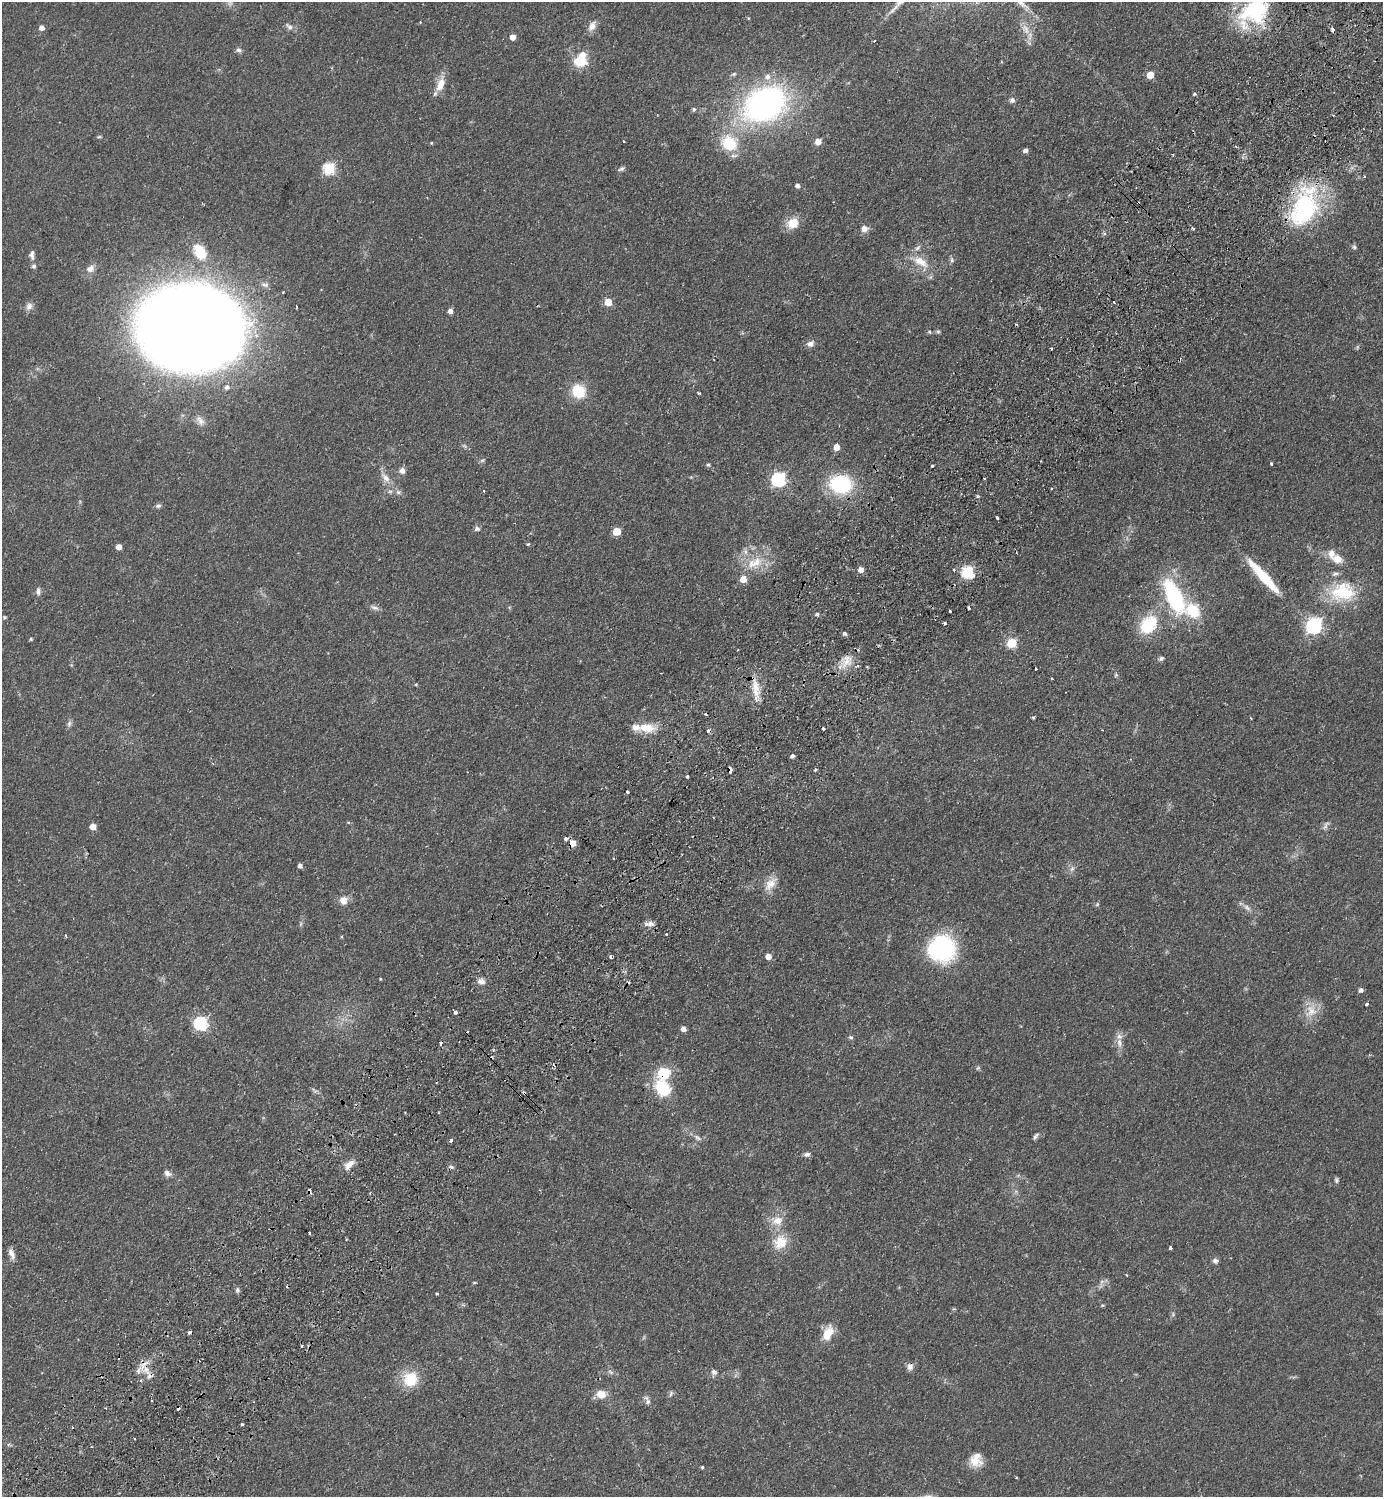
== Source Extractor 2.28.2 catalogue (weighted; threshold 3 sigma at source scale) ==
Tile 7 of 4 x 4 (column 3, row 2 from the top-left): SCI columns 2966-4346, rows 3033-4527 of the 6071 x 6065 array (HDU 1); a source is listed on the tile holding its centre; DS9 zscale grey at full resolution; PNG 1385 x 1499 px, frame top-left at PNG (2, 2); no overlay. Shown black and unused: <1% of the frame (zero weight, under 2 of 3 exposures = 4% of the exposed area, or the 3 px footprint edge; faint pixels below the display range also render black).
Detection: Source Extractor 2.28.2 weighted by HDU 2 'WHT'; one run over the whole footprint, this tile lists its part. Background 0.0557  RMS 0.0053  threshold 0.0239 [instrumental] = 3 sigma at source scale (4.5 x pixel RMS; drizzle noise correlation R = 1.50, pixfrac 1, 0.05/0.05 arcsec/px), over >= 5 px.
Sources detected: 200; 2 too faint to see at this stretch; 1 inside a brighter object's white glare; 16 cosmic-ray / hot-pixel residue — not listed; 11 inside a brighter listed object's ellipse — not listed separately; the other 170 listed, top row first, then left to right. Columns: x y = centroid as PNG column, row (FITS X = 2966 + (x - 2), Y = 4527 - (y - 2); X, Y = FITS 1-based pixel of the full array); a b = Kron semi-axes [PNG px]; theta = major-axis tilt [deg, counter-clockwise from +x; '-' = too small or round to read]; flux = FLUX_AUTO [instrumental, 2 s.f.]
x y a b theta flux
230 3 9 7 75 1.8
1255 11 38 29 23 43
748 18 4 4 - 0.47
592 26 14 8 64 3.4
289 27 11 6 -36 1.8
42 28 5 5 - 2.5
1025 29 16 9 -57 4.9
1333 29 4 3 - 2.3
513 37 4 4 - 4.3
874 41 3 2 - 0.43
239 50 7 6 - 1.5
581 60 19 14 61 14
734 74 7 5 22 0.92
1150 75 5 5 - 8.3
440 84 21 10 71 6.5
1194 94 4 3 - 0.75
1012 100 6 6 - 1.7
765 104 36 26 27 160
694 109 6 4 77 0.85
99 137 6 3 19 0.59
624 141 3 3 - 0.4
818 141 5 5 - 5
431 143 5 3 - 0.46
729 143 23 20 -30 18
1025 150 5 4 - 2.1
329 169 6 6 - 48
621 169 10 5 28 1.3
797 185 4 4 - 1.8
1138 203 3 3 - 2.5
1304 208 46 28 71 67
792 223 15 12 36 8.1
1193 228 4 3 - 0.8
864 229 9 8 - 2.8
1354 247 6 5 - 0.95
918 248 10 6 45 1.8
200 252 14 10 -60 15
32 255 13 6 -90 2.2
952 260 8 5 -85 1.1
920 262 23 11 -31 9
91 269 10 8 40 3.1
608 302 5 5 - 11
29 306 10 8 54 2.4
296 306 3 2 - 0.39
450 311 5 4 - 2.5
192 328 98 76 -7 800
929 332 5 4 - 0.7
938 332 6 5 - 0.79
810 344 10 7 29 2.3
1051 349 3 2 - 0.82
578 391 13 12 - 16
699 393 4 3 - 0.56
200 420 16 8 -52 3.1
836 447 5 5 - 5.9
482 460 6 4 2 0.8
1271 464 3 3 - 1.2
708 465 5 5 - 0.8
932 466 3 3 - 1
402 470 8 7 - 2.5
386 478 15 8 -52 4.1
779 479 7 6 - 84
841 484 20 17 -5 42
1051 489 3 3 - 0.83
158 506 7 6 - 1.4
997 517 3 3 - 1.8
477 528 6 5 - 1.7
617 531 5 5 - 13
528 544 3 3 - 0.86
119 547 4 4 - 4
1338 559 16 12 -22 5.9
754 563 26 15 28 13
861 570 6 6 - 3
954 570 4 3 - 0.91
968 572 7 6 - 47
1263 576 53 9 -48 22
38 591 10 5 -84 1.7
1343 592 35 25 8 27
1174 597 37 15 -65 55
375 608 13 5 -25 1.8
969 608 3 3 - 1.1
950 611 3 3 - 0.76
817 614 5 4 - 1
5 617 5 4 - 0.68
945 623 3 3 - 1.8
1148 625 18 13 47 25
1314 626 7 6 - 130
844 634 5 4 - 1.1
31 639 4 4 - 0.69
1012 643 5 5 - 25
1161 658 7 5 32 1.3
847 661 17 12 -4 6.8
1036 669 3 3 - 2.5
1116 675 5 5 - 0.71
416 684 5 3 - 0.46
756 689 31 10 -84 8.2
1033 718 4 3 - 0.62
1251 718 3 2 - 0.49
69 724 9 6 80 1.4
647 728 24 13 -1 9.3
823 728 3 3 - 1.4
792 756 4 3 - 1.6
730 770 5 3 - 4.3
815 770 5 3 - 0.59
687 777 3 3 - 1.7
627 792 3 3 - 1.4
1326 825 14 5 57 1.7
93 826 5 5 - 4.7
566 839 4 4 - 2.4
572 843 6 5 - 6.5
613 858 3 2 - 0.42
300 866 5 4 - 1.7
1072 869 8 5 64 1.6
770 884 22 11 52 6.1
343 900 10 9 - 4.6
1097 904 6 5 - 0.77
1247 907 12 6 -38 2.2
650 924 14 6 3 2.9
666 934 3 2 - 1
942 949 28 27 - 55
768 956 5 5 - 4.3
610 957 4 3 - 1.1
380 979 3 3 - 0.5
481 981 11 7 -4 2.6
1361 990 5 4 - 1.8
1367 1004 3 3 - 1.5
1311 1011 19 15 50 8.2
456 1012 3 3 - 3.5
201 1023 6 6 - 67
683 1029 5 5 - 2.8
851 1037 6 5 - 0.86
1119 1043 15 7 -84 3.7
663 1073 19 16 24 12
663 1088 15 12 -48 25
524 1093 4 3 - 1.1
1035 1136 10 5 49 1.3
697 1137 11 5 -38 1.7
451 1140 3 3 - 1.5
807 1154 8 6 5 1.5
349 1164 15 7 44 4.2
167 1173 10 7 -30 2.1
1336 1180 7 5 -81 0.99
777 1221 15 11 10 6.2
309 1233 3 2 - 0.68
780 1242 17 15 67 11
1170 1248 3 3 - 0.72
11 1253 14 7 -69 2.9
1215 1261 7 6 - 1.6
1127 1275 4 2 - 0.38
1102 1281 7 4 19 1.1
474 1283 5 3 - 0.53
237 1290 8 5 81 1.1
437 1294 3 3 - 0.47
1102 1305 4 4 - 0.57
1173 1314 7 4 73 0.79
189 1332 4 3 - 2
828 1333 16 9 64 9.6
302 1346 3 3 - 0.87
910 1367 9 8 - 2.3
145 1368 20 6 -48 5
138 1370 10 6 70 2.5
611 1372 9 4 -35 1.2
714 1372 8 7 - 1.8
410 1379 15 13 85 17
671 1393 8 4 60 0.98
601 1394 9 8 - 7.1
647 1400 14 6 -62 1.9
242 1424 3 3 - 0.67
134 1439 3 2 - 0.6
975 1461 20 13 -24 6.8
702 1467 4 3 - 0.63
1016 1477 2 2 - 0.46
Overlapping masked pixels (flux is a lower limit): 9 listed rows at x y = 1255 11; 1333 29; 1138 203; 1304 208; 730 770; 572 843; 663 1073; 524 1093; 145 1368
Isophote crosses this tile's border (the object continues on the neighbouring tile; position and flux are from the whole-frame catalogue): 2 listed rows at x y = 230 3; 1255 11